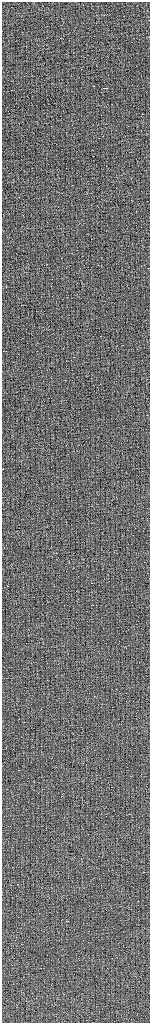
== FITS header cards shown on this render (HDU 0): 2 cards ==
NAXIS1  =                  296 / Axis length
NAXIS2  =                 2041 / Axis length

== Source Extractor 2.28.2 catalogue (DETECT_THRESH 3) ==
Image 296 x 2041 px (HDU 0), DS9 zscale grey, zoomed out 1/2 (1 PNG px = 2 x 2 image px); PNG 152 x 1025 px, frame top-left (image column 1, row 2041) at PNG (2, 2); no overlay
Background -0.838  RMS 2.4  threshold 7.21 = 3 sigma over >= 5 px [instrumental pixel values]
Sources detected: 4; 2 cannot appear on this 1/2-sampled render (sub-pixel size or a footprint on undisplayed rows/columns) and are not listed; the other 2 listed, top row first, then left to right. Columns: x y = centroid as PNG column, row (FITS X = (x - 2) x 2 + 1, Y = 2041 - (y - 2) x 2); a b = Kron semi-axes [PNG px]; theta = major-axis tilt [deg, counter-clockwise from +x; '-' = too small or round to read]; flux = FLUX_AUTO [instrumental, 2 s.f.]
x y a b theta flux
105 88 5 1 - 11000
41 709 2 1 - 1300
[2 sub-pixel or undisplayed-footprint detections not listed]